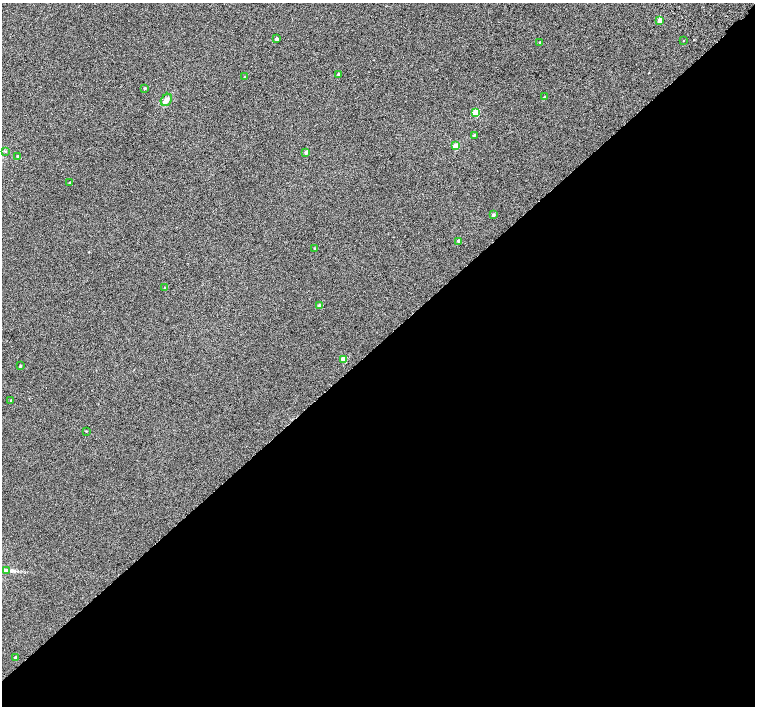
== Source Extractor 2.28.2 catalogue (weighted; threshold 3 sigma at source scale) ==
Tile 15 of 4 x 4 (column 3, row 4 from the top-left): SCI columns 3063-4567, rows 264-1671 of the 6118 x 6093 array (HDU 1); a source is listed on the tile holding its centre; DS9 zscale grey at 2 x 2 block average (1 PNG px = mean of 2 x 2 image px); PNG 757 x 708 px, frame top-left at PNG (2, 3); each listed source drawn as its Kron ellipse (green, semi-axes under 4 px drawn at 4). Shown black and unused: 51% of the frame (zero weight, under 2 of 3 exposures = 3% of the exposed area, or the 3 px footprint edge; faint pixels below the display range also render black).
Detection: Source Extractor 2.28.2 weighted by HDU 2 'WHT'; one run over the whole footprint, this tile lists its part. Background 0.0626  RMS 0.052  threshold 0.234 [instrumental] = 3 sigma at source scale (4.5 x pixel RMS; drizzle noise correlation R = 1.50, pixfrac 1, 0.0396/0.0396 arcsec/px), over >= 5 px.
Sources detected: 28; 1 cosmic-ray / hot-pixel residue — neither listed nor drawn; the other 27 listed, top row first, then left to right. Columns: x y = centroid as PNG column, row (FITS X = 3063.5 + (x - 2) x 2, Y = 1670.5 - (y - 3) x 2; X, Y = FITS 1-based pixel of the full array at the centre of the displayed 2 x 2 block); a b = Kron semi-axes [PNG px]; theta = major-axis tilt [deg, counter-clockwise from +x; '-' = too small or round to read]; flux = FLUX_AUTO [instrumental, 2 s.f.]
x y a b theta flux
660 20 3 3 - 110
277 39 2 2 - 35
683 41 2 2 - 3.9
540 42 3 2 - 8.2
338 74 3 2 - 13
245 77 3 2 - 12
145 88 3 2 - 14
544 97 3 2 - 8.2
166 100 6 5 - 41
476 113 3 3 - 360
474 135 3 2 - 11
456 146 3 3 - 210
5 151 3 2 - 8.8
306 152 2 2 - 32
18 157 2 2 - 32
69 182 3 2 - 5
493 215 3 2 - 20
458 241 3 2 - 28
315 248 3 2 - 12
165 288 4 2 - 6.4
319 305 3 3 - 19
343 359 3 3 - 150
20 366 2 2 - 12
11 401 3 2 - 6.7
86 431 2 2 - 5.5
7 570 4 3 - 17
15 658 3 2 - 35